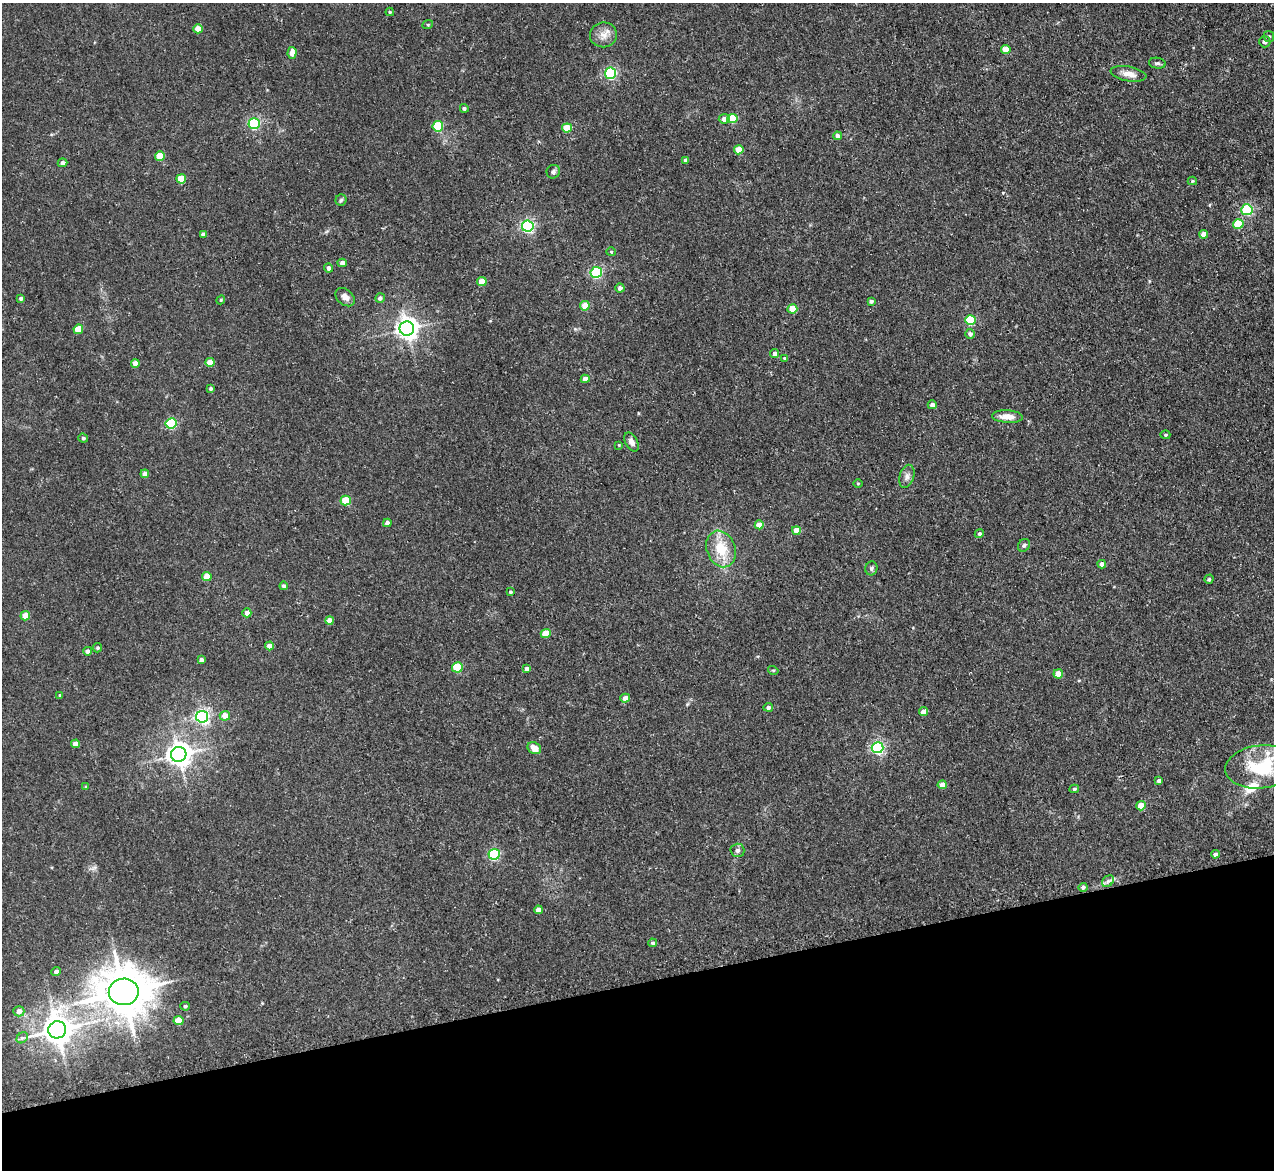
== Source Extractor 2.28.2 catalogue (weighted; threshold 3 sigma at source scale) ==
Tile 14 of 4 x 4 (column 2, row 4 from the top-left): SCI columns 1279-2550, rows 135-1302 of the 5154 x 5095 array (HDU 1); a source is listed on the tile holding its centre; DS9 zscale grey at full resolution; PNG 1276 x 1172 px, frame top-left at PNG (2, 3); each listed source drawn as its Kron ellipse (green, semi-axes under 4 px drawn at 4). Shown black and unused: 16% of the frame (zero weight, under 3 of 5 exposures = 3% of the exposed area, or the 3 px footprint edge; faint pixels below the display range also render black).
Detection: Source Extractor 2.28.2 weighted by HDU 2 'WHT'; one run over the whole footprint, this tile lists its part. Background 0.0273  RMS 0.005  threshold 0.0226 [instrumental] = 3 sigma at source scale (4.5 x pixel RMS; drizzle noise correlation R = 1.50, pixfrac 1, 0.05/0.05 arcsec/px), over >= 5 px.
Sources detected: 121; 2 inside a brighter listed object's ellipse — not listed separately; the other 119 listed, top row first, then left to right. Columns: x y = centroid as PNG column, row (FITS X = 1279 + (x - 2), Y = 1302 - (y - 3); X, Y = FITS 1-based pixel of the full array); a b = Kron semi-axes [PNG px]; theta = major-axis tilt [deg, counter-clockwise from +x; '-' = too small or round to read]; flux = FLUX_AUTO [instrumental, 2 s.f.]
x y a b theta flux
390 12 4 4 - 0.61
428 24 5 3 - 0.56
198 29 4 4 - 7.4
603 35 13 12 - 4.6
1269 37 5 5 - 1.1
1265 42 6 5 - 1.6
1006 49 4 4 - 7.8
292 53 6 4 86 5.8
1157 63 8 5 -8 1.2
611 73 5 5 - 63
1128 74 18 7 -10 4.5
464 108 4 4 - 0.94
732 118 5 4 - 17
724 119 5 4 - 2.7
254 123 5 5 - 71
438 126 5 5 - 29
567 128 5 4 - 12
837 136 4 4 - 2.5
739 150 4 4 - 9.2
160 156 5 4 - 12
686 160 4 3 - 1.7
62 163 5 4 - 2.3
553 172 7 6 - 1.4
181 179 5 4 - 12
1192 181 4 4 - 0.58
341 200 6 5 - 0.94
1247 210 5 5 - 42
1238 224 5 5 - 23
528 226 6 5 - 91
203 234 4 4 - 1.6
1204 234 4 4 - 4.4
611 252 4 4 - 0.61
342 263 4 4 - 2.9
328 268 4 4 - 1.9
596 272 6 5 - 60
482 282 5 4 - 9.4
620 288 4 4 - 1.7
345 297 11 7 -41 2.7
380 298 5 4 - 1.4
21 299 4 4 - 1.2
221 300 4 4 - 0.6
871 301 4 3 - 1.1
585 306 5 4 - 9.2
792 309 5 4 - 11
970 320 5 5 - 26
78 329 5 4 - 11
407 329 7 7 - 330
970 334 5 5 - 1.6
775 353 4 4 - 2.4
785 358 4 3 - 0.62
210 362 4 4 - 6.8
135 363 4 4 - 3.7
585 379 4 4 - 3.5
210 389 4 4 - 0.88
932 405 4 4 - 2.8
1007 417 15 6 -4 5
171 423 5 5 - 37
1165 435 5 4 - 0.64
83 438 5 4 - 1.1
632 442 10 6 -61 2.3
619 445 3 3 - 0.38
145 474 4 4 - 3.9
907 476 12 7 73 2.2
858 483 4 3 - 0.46
346 501 5 5 - 15
387 523 4 4 - 2.9
759 525 4 4 - 6
796 530 4 4 - 7
979 534 5 4 - 0.84
1024 545 7 5 57 1.1
721 549 19 14 -69 13
1102 564 4 4 - 2.7
871 568 7 6 - 1.2
207 577 4 4 - 7.9
1209 579 5 4 - 0.89
284 586 4 4 - 1.4
510 592 4 3 - 0.74
247 613 4 4 - 3
25 616 5 4 - 7.1
330 621 4 4 - 4.8
546 633 5 4 - 9.5
269 646 4 4 - 5.3
97 648 4 4 - 0.77
88 651 4 4 - 2.4
201 660 4 4 - 1.9
457 667 5 5 - 23
527 669 4 4 - 2.7
773 670 5 3 - 0.51
1058 674 5 4 - 7.4
60 695 4 4 - 0.58
625 698 5 4 - 3.7
768 707 5 4 - 1.7
923 712 4 4 - 3.8
225 716 5 5 - 5.3
202 717 6 6 - 130
75 744 4 4 - 4.5
534 748 7 5 -30 4.8
878 748 6 5 - 94
179 754 7 7 - 460
1261 767 36 21 5 31
1159 781 4 3 - 1.7
942 785 4 4 - 5.7
86 787 3 3 - 0.71
1074 789 5 4 - 0.92
1141 806 5 4 - 8.7
737 850 7 7 - 1.5
494 854 5 5 - 50
1215 854 4 3 - 1.9
1108 881 6 5 - 1.4
1083 887 4 4 - 1.3
538 910 4 4 - 3.2
653 943 4 4 - 1.1
56 972 5 4 - 1.9
124 992 15 13 1 2000
185 1006 5 4 - 0.89
19 1011 5 5 - 3
179 1021 5 4 - 9.7
57 1030 9 8 - 800
22 1038 6 5 - 1.1